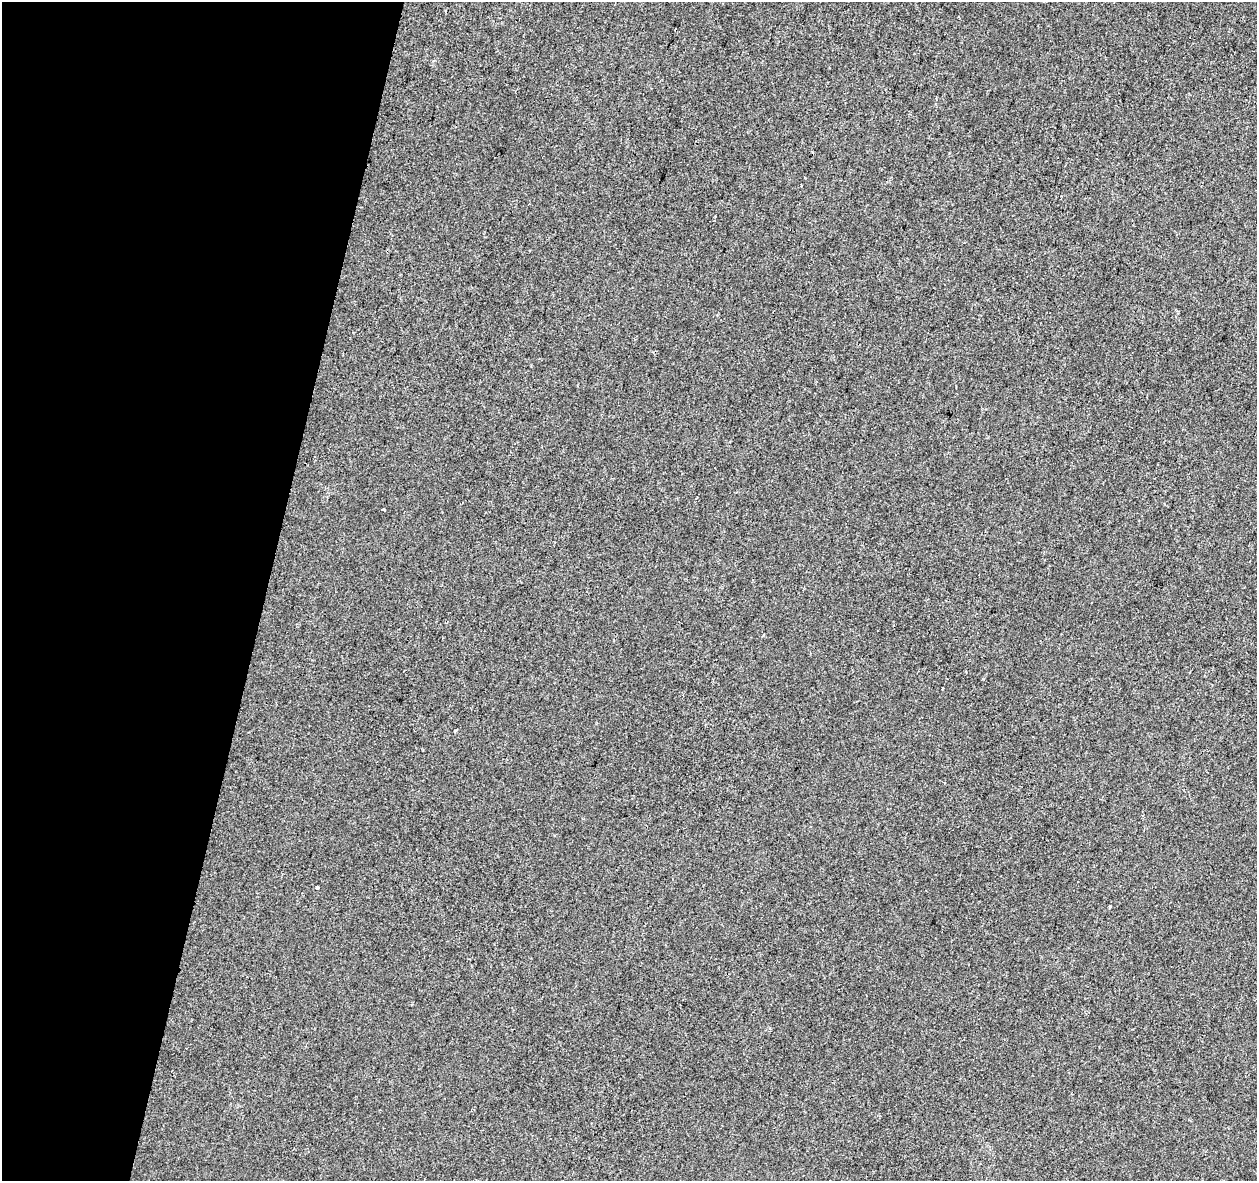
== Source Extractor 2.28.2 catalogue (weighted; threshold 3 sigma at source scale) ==
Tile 9 of 4 x 4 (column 1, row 3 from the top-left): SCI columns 8-1262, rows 1462-2640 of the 5028 x 5221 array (HDU 1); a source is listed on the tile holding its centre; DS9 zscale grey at full resolution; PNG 1259 x 1183 px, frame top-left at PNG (2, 2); no overlay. Shown black and unused: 21% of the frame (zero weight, under 2 of 3 exposures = <1% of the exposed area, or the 3 px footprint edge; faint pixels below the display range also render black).
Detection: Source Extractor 2.28.2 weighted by HDU 2 'WHT'; one run over the whole footprint, this tile lists its part. Background -0.00104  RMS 0.0042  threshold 0.0188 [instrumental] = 3 sigma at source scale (4.5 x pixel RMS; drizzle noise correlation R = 1.50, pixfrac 1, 0.0396/0.0396 arcsec/px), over >= 5 px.
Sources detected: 3; all 3 listed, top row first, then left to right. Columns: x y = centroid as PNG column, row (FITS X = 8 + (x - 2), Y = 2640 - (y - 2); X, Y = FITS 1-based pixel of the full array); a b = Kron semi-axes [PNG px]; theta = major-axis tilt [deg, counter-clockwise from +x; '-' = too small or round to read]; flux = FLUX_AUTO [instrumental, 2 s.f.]
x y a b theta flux
801 185 3 2 - 0.57
383 509 3 3 - 0.54
317 888 4 3 - 1.2